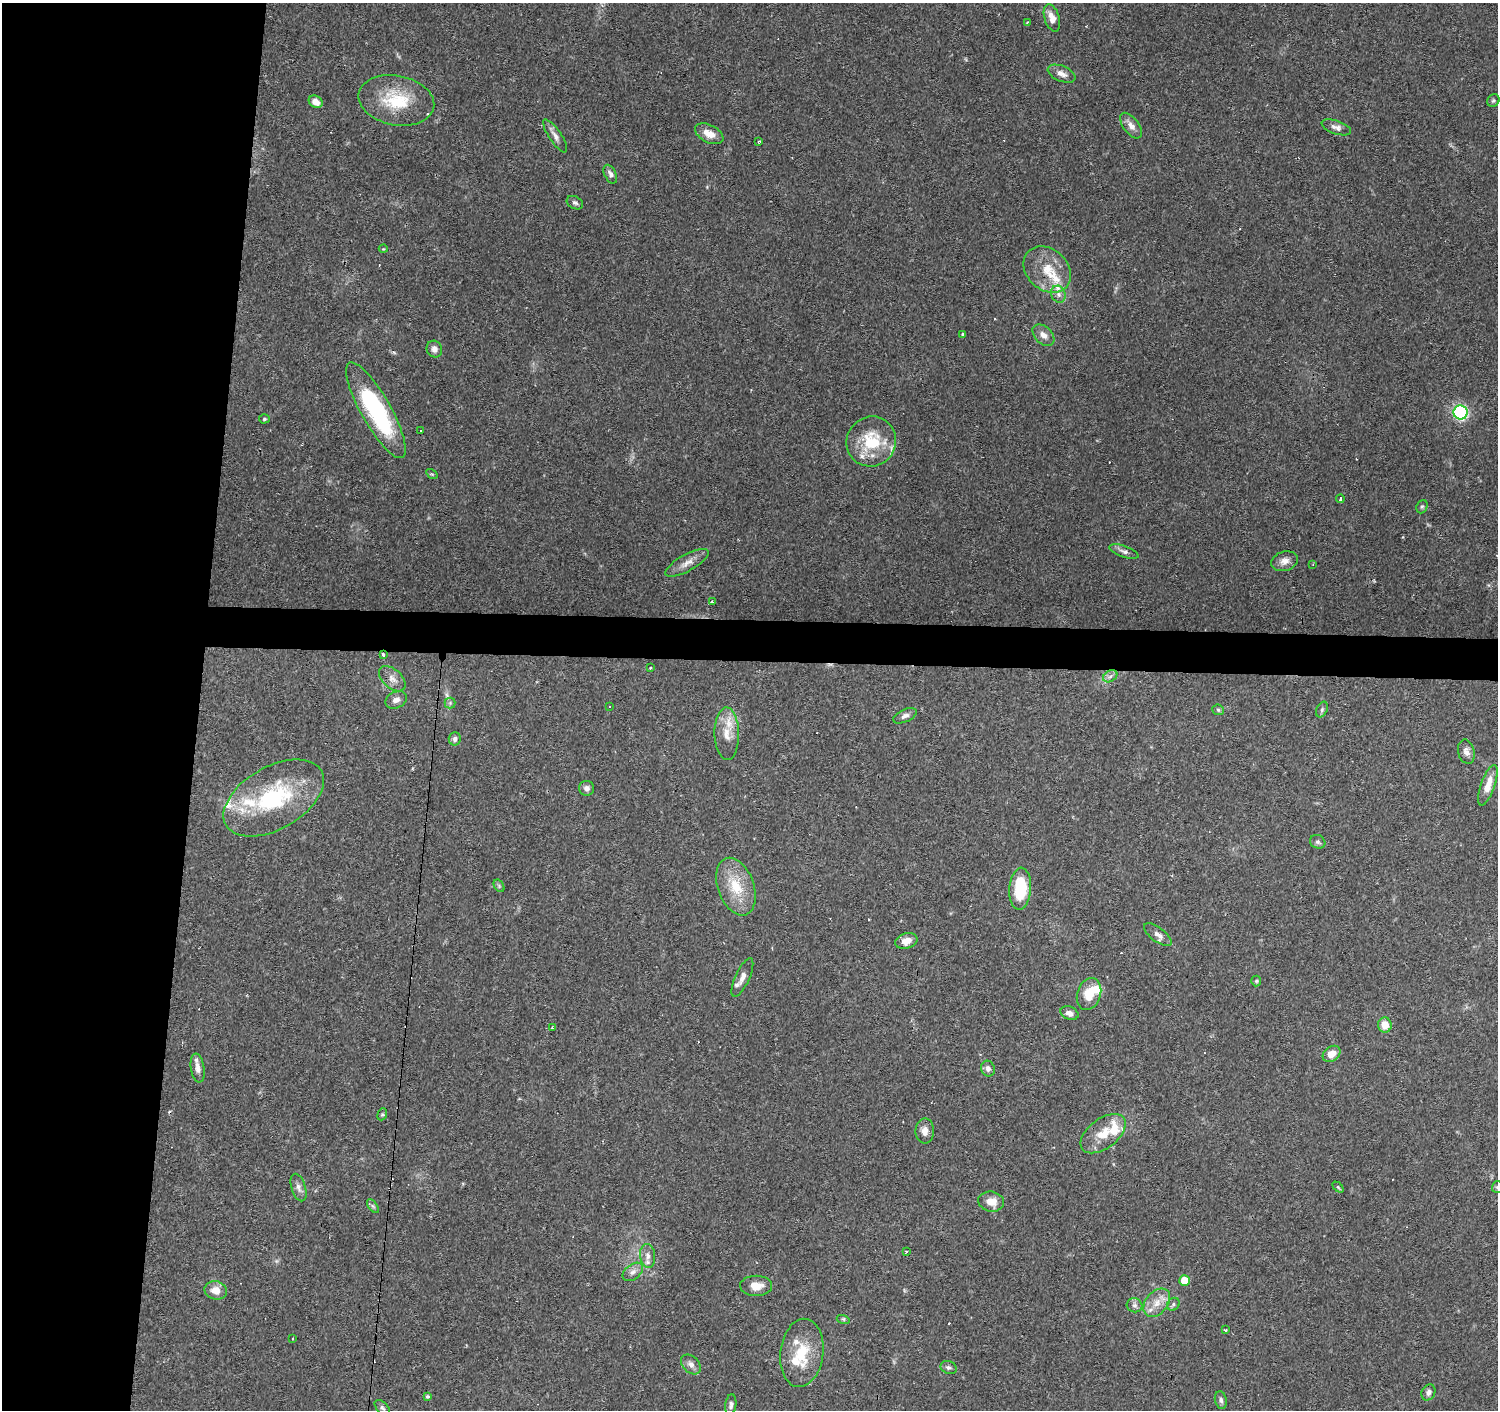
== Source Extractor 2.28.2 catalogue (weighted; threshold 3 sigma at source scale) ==
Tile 4 of 3 x 3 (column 1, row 2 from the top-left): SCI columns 1-1496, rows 1634-3041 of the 4493 x 4730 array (HDU 1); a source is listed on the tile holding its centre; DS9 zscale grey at full resolution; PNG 1500 x 1412 px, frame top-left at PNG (2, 3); each listed source drawn as its Kron ellipse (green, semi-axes under 4 px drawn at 4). Shown black and unused: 16% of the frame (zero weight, under 2 of 3 exposures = <1% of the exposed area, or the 3 px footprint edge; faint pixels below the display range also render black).
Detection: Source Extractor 2.28.2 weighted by HDU 2 'WHT'; one run over the whole footprint, this tile lists its part. Background 0.0983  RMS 0.0063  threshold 0.0282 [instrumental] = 3 sigma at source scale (4.5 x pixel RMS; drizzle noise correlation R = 1.50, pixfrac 1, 0.0396/0.0396 arcsec/px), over >= 5 px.
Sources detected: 121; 1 inside a brighter object's white glare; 16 cosmic-ray / hot-pixel residue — neither listed nor drawn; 13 inside a brighter listed object's ellipse — not listed separately; the other 91 listed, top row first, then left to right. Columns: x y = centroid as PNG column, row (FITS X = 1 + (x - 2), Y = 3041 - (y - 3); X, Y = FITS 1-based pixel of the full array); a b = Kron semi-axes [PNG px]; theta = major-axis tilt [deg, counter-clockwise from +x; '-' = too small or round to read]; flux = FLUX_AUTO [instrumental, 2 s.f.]
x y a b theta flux
1052 18 14 7 -72 5.7
1027 22 3 3 - 0.43
1062 74 15 7 -22 4.1
396 100 38 25 -11 32
1493 101 6 6 - 1.2
316 102 7 5 -32 5.9
1131 126 15 7 -53 4.9
1336 127 15 6 -19 3.1
709 134 15 8 -27 7.5
555 136 19 6 -56 3.6
759 141 4 3 - 0.77
610 174 10 6 -63 2.7
575 203 8 6 -29 1.8
383 249 4 3 - 0.48
1047 270 26 20 -43 18
1058 294 9 7 -66 2.8
963 335 4 3 - 3.9
1043 335 13 8 -43 4.3
434 349 8 7 - 3.5
376 410 54 15 -61 81
1461 412 7 7 - 78
264 419 5 4 - 0.89
421 431 3 3 - 1
871 441 25 24 - 28
432 474 6 4 -33 0.77
1340 499 4 3 - 4.9
1422 507 7 5 68 1.1
1124 552 15 5 -20 2.5
1284 561 13 9 17 4.5
687 563 24 8 29 6.1
1313 564 4 2 - 0.46
712 602 4 3 - 0.83
383 655 3 3 - 2.1
650 668 3 2 - 1
1110 676 7 5 32 1.9
392 679 16 9 -41 4.6
396 700 11 8 24 3.4
450 703 5 5 - 1.1
609 707 3 2 - 0.42
1218 710 6 5 - 0.96
1322 710 8 5 64 1.6
905 716 12 6 24 2.6
727 734 26 12 -89 11
455 739 6 6 - 2
1466 752 12 8 -77 3.5
1488 785 21 7 71 9.3
587 788 7 7 - 2.5
274 798 55 31 30 67
1318 842 8 6 -26 1.6
499 886 7 4 -58 1.1
736 887 30 18 -70 21
1020 889 21 11 86 29
1158 935 16 7 -37 3.8
906 941 11 7 17 5.1
742 977 21 7 65 4.6
1256 981 5 5 - 0.89
1089 994 16 11 70 12
1069 1013 9 6 -20 3.4
1385 1025 7 7 - 7.7
552 1028 4 3 - 0.77
1332 1054 10 7 36 6.4
198 1068 14 7 -81 4.1
988 1069 8 7 - 2.6
382 1114 6 4 68 0.92
925 1131 12 9 -89 4.5
1103 1134 26 14 37 14
299 1187 14 7 -73 3.3
1338 1187 6 4 -45 0.9
1497 1187 5 5 - 1
991 1202 13 10 -10 6.9
373 1206 8 4 -53 1.2
906 1252 3 3 - 1.8
648 1256 12 7 -83 3.7
633 1272 12 7 38 3.2
1184 1281 5 5 - 13
756 1286 16 10 0 7.7
216 1290 11 9 -15 7.2
1157 1303 16 11 49 8
1173 1304 7 5 49 1.6
1135 1305 8 7 - 2
843 1319 7 4 -17 0.87
1226 1330 3 2 - 0.75
292 1339 3 3 - 1.3
802 1353 34 21 83 24
691 1364 11 8 -44 3.3
949 1367 8 6 -22 1.7
1428 1392 8 6 63 2.4
427 1396 4 4 - 1.2
1221 1400 9 6 -79 1.9
731 1405 11 5 82 2
382 1408 9 5 -45 1.5
Overlapping masked pixels (flux is a lower limit): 1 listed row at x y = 383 655
Isophote crosses this tile's border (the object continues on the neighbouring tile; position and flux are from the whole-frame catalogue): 1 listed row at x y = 1497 1187